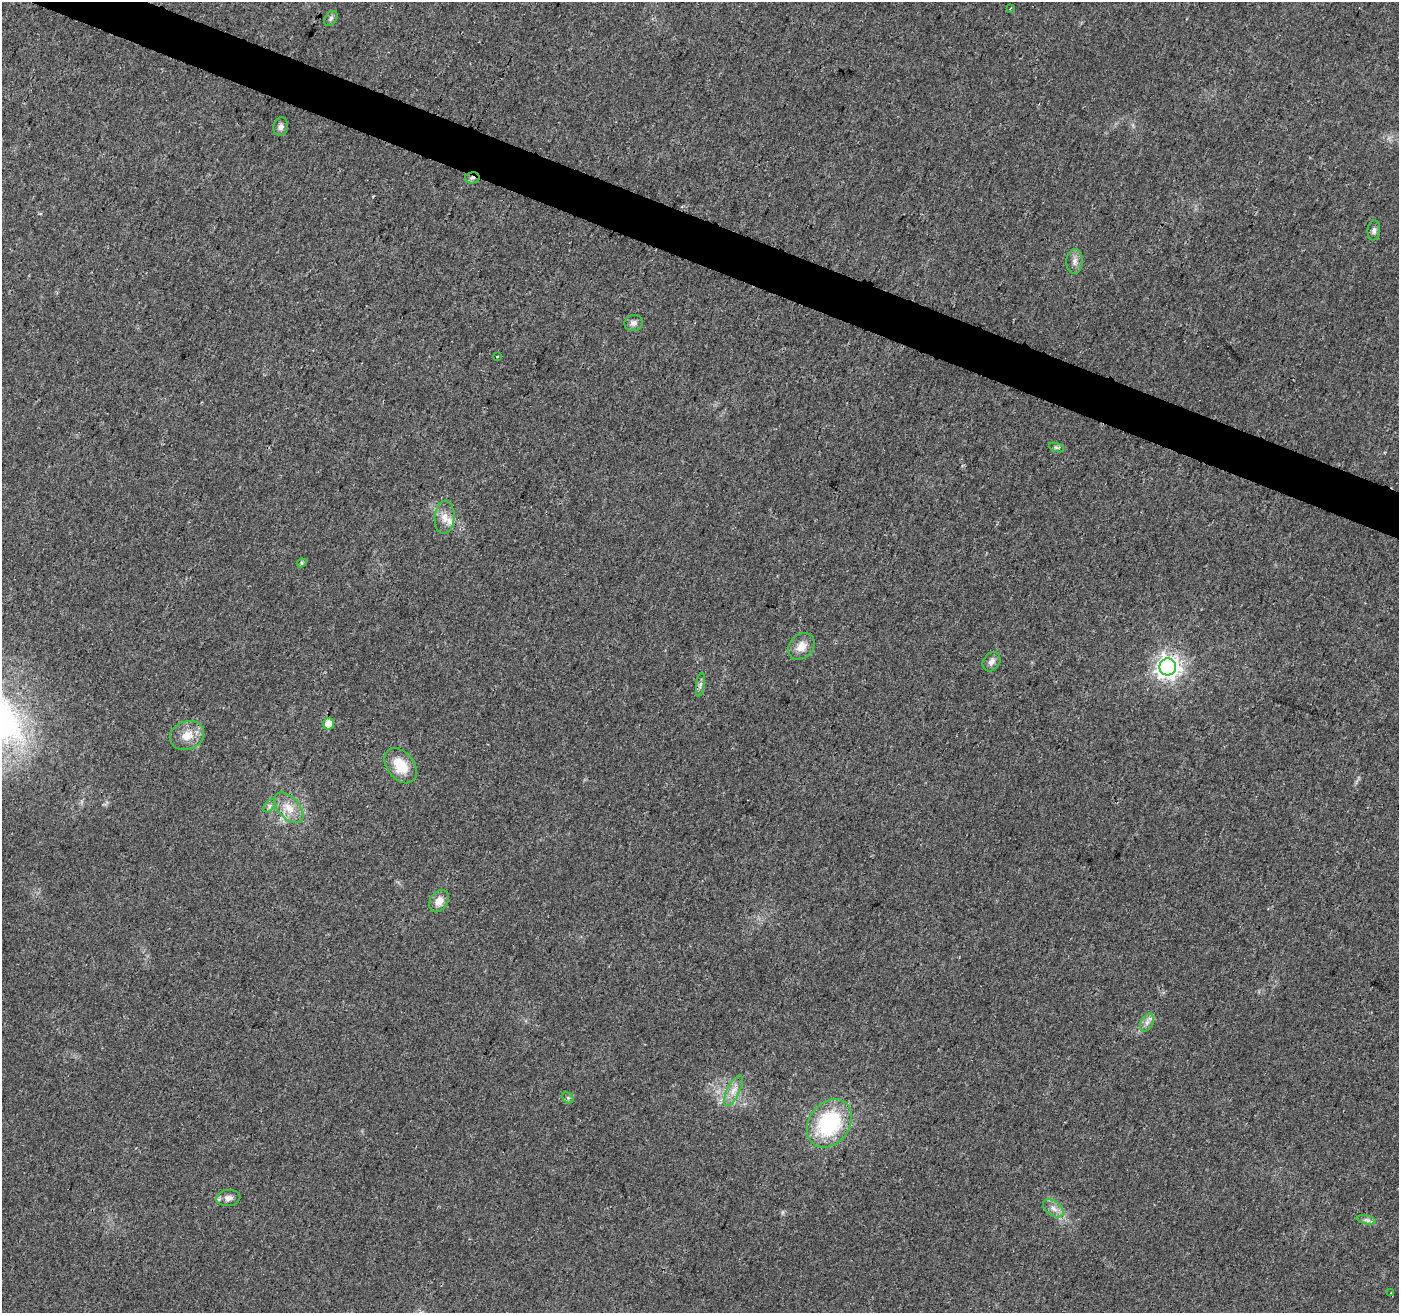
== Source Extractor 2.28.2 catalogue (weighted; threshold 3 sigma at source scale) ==
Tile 11 of 4 x 4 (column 3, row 3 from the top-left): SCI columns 2797-4193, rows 1524-2834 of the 5603 x 5731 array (HDU 1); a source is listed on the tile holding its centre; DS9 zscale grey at full resolution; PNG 1401 x 1315 px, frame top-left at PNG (2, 2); each listed source drawn as its Kron ellipse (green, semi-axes under 4 px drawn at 4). Shown black and unused: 3% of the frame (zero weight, under 3 of 4 exposures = <1% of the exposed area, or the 3 px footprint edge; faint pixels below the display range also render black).
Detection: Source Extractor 2.28.2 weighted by HDU 2 'WHT'; one run over the whole footprint, this tile lists its part. Background 0.0184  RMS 0.0034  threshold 0.0153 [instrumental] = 3 sigma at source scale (4.5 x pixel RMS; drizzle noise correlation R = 1.50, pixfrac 1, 0.0396/0.0396 arcsec/px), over >= 5 px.
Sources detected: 31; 1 cosmic-ray / hot-pixel residue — neither listed nor drawn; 1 inside a brighter listed object's ellipse — not listed separately; the other 29 listed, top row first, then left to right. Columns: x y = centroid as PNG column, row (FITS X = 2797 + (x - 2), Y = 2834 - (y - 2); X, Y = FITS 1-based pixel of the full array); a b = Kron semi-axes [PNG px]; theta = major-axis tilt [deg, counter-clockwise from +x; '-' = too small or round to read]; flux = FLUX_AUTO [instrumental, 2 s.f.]
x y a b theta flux
1010 8 3 2 - 0.35
331 18 8 6 53 0.86
281 127 9 7 77 1.2
472 178 7 5 11 0.89
1374 230 10 6 84 1
1075 261 12 8 87 1.8
634 323 9 8 - 1.5
497 357 3 2 - 0.37
1056 447 8 3 -19 0.56
445 517 16 10 86 3.4
302 563 5 4 - 0.52
801 646 15 11 49 3.9
991 662 10 8 53 1.8
1168 667 8 8 - 270
700 685 12 4 81 1
328 724 6 5 - 3.5
187 736 17 14 21 5.2
401 766 20 13 -51 8.5
270 806 8 5 46 0.82
289 808 18 10 -47 4.7
439 901 12 8 55 3.1
1147 1022 10 6 63 1.5
733 1091 17 6 64 2.8
568 1098 6 5 - 0.6
829 1123 26 20 53 32
228 1198 12 8 4 1.8
1053 1208 12 7 -36 2.1
1366 1220 10 4 -13 0.92
1391 1293 3 3 - 1.7
Overlapping masked pixels (flux is a lower limit): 1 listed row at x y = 472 178